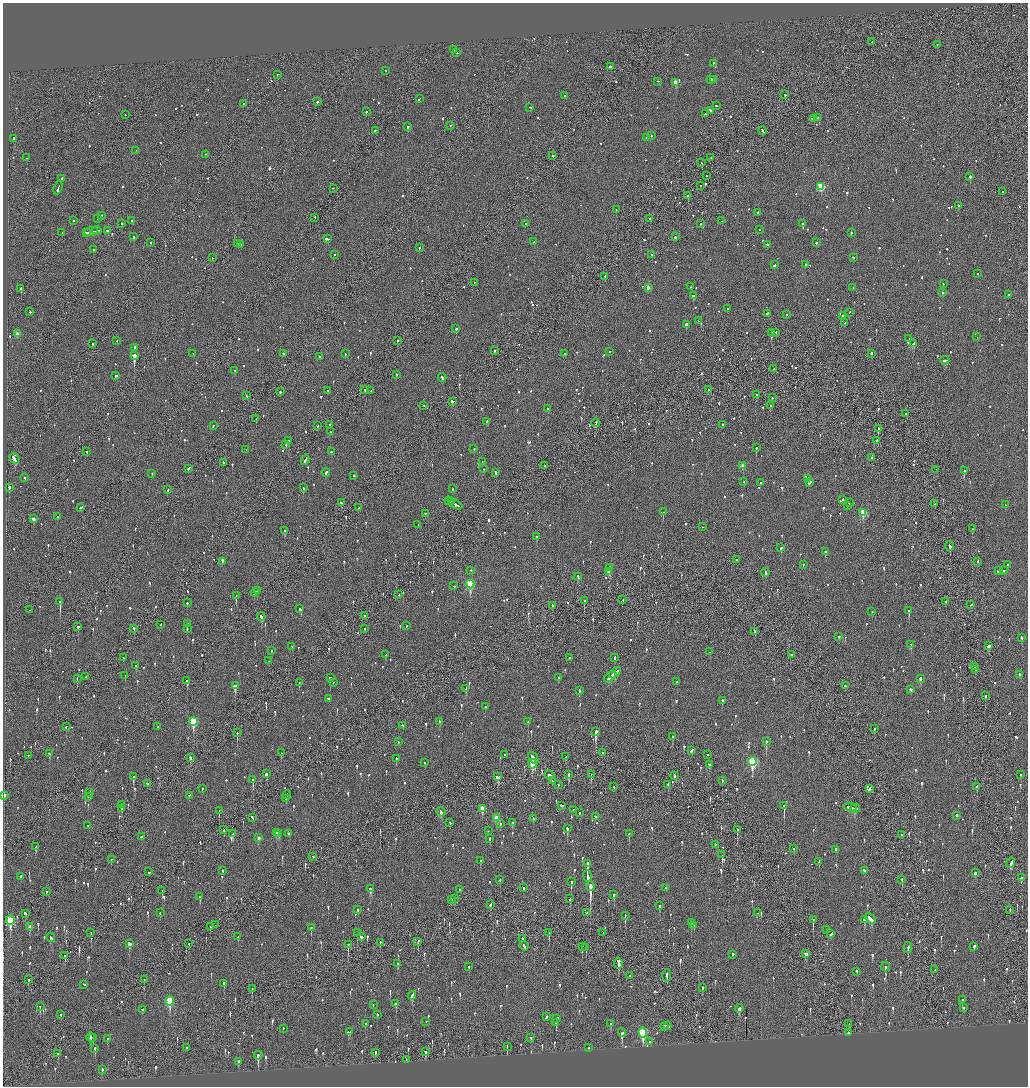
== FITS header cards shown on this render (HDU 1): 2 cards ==
NAXIS1  =                 2051
NAXIS2  =                 2168

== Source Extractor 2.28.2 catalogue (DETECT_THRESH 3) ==
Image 2051 x 2168 px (HDU 1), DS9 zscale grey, zoomed out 1/2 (1 PNG px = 2 x 2 image px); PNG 1030 x 1088 px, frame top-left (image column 2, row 2168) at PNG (3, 3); each listed source drawn as its Kron ellipse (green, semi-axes under 4 px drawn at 4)
Background -0.0875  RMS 0.077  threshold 0.232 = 3 sigma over >= 5 px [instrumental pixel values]
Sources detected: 1433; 60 cannot appear on this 1/2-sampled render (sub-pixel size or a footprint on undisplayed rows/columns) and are neither listed nor drawn; of the other 1373, the 500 brightest by FLUX_AUTO listed and drawn (873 fainter detections omitted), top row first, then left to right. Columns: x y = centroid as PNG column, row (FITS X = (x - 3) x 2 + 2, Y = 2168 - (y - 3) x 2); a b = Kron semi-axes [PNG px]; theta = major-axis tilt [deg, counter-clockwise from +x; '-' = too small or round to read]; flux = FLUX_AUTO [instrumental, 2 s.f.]
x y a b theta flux
871 42 3 1 - 170
937 45 2 1 - 150
453 50 2 2 - 330
457 53 2 2 - 140
713 64 2 2 - 66
610 67 3 2 - 130
386 71 2 2 - 94
277 75 2 1 - 84
710 80 2 2 - 220
714 80 3 2 - 120
658 82 2 1 - 55
676 83 3 2 - 6500
785 95 3 2 - 95
564 96 3 2 - 270
419 99 3 2 - 96
317 102 2 2 - 180
243 104 2 2 - 110
716 106 2 2 - 86
530 108 2 2 - 86
710 111 3 2 - 140
366 112 2 2 - 130
705 114 2 2 - 120
125 115 2 1 - 55
818 118 2 2 - 69
813 119 3 1 - 110
450 126 2 2 - 65
408 127 2 2 - 520
375 131 2 2 - 70
763 131 4 2 - 120
651 136 2 2 - 78
646 138 2 2 - 110
13 139 2 2 - 130
136 151 2 2 - 130
206 155 2 2 - 63
553 156 2 2 - 130
27 158 2 2 - 110
711 158 2 1 - 56
702 163 2 1 - 85
707 176 2 2 - 61
970 177 2 2 - 1200
62 179 3 2 - 110
701 186 2 1 - 63
821 187 3 3 - 890
58 188 7 2 71 220
333 189 2 2 - 200
1003 192 2 2 - 160
688 196 2 2 - 510
958 206 2 2 - 200
616 210 2 2 - 58
757 213 2 2 - 110
102 216 2 2 - 73
315 218 2 1 - 59
98 219 2 1 - 91
650 219 2 1 - 250
74 221 2 2 - 64
132 221 2 2 - 78
721 221 2 2 - 140
122 224 2 2 - 270
525 224 2 2 - 62
701 224 2 2 - 70
803 224 3 2 - 70
759 230 2 2 - 58
97 231 4 2 - 220
107 231 3 2 - 160
91 232 7 2 19 310
62 233 2 1 - 72
86 233 3 2 - 150
851 233 2 2 - 78
134 237 2 2 - 510
675 237 2 2 - 95
327 239 4 2 - 350
534 242 2 2 - 62
150 243 2 2 - 54
816 243 2 2 - 180
238 244 2 2 - 58
240 245 3 2 - 130
767 245 2 2 - 84
419 248 2 2 - 160
94 250 2 2 - 55
334 255 2 1 - 70
651 255 2 2 - 190
212 258 2 1 - 110
853 258 2 2 - 96
774 265 2 2 - 170
805 265 2 2 - 130
977 274 2 2 - 58
605 277 2 2 - 200
474 283 2 2 - 64
943 284 2 2 - 59
691 287 2 2 - 57
648 288 3 2 - 120
853 288 2 2 - 55
21 289 2 2 - 460
943 293 2 2 - 130
1008 295 2 2 - 73
693 296 2 2 - 310
727 309 2 2 - 110
30 312 2 2 - 56
849 313 2 2 - 70
767 314 3 2 - 80
787 315 2 1 - 190
843 316 2 2 - 85
699 321 2 1 - 63
845 323 2 2 - 56
686 325 2 2 - 250
456 329 2 2 - 450
772 333 2 2 - 100
776 333 2 2 - 79
17 334 3 2 - 150
977 337 2 2 - 100
909 339 2 2 - 190
117 341 2 2 - 57
398 341 2 2 - 66
92 344 2 2 - 90
913 344 3 2 - 340
135 348 4 2 - 240
494 351 2 2 - 65
609 352 2 2 - 56
193 354 2 1 - 120
283 354 2 2 - 160
345 354 2 2 - 58
565 354 2 2 - 68
871 354 2 2 - 150
134 356 2 2 - 6800
320 357 2 2 - 110
945 361 4 2 - 190
774 369 2 2 - 99
235 371 2 2 - 86
396 375 2 2 - 360
116 376 3 2 - 190
442 378 4 2 - 170
365 390 2 2 - 170
709 390 2 2 - 170
328 391 3 2 - 65
371 391 2 2 - 55
280 392 2 2 - 130
756 395 2 2 - 67
246 396 2 2 - 55
772 398 2 2 - 61
452 402 3 2 - 140
424 406 2 2 - 72
770 406 2 2 - 65
548 409 3 2 - 87
906 414 2 2 - 74
256 419 2 2 - 120
487 422 3 2 - 210
596 423 4 2 - 190
330 425 2 1 - 190
722 425 2 2 - 110
213 426 2 2 - 230
317 426 3 1 - 170
878 429 2 1 - 270
330 432 2 2 - 68
289 441 2 2 - 170
877 441 2 2 - 58
286 445 2 2 - 92
756 448 2 2 - 320
474 449 2 2 - 59
246 450 2 2 - 170
87 452 2 1 - 63
331 452 2 2 - 81
872 458 2 2 - 62
14 459 6 2 -50 350
305 460 5 2 - 290
482 462 2 2 - 76
223 463 3 2 - 69
544 466 2 2 - 160
743 466 3 2 - 200
188 469 3 2 - 360
483 469 2 2 - 55
936 470 2 1 - 110
964 471 2 2 - 130
326 473 4 2 - 240
496 473 2 2 - 190
152 474 2 2 - 56
354 476 3 2 - 83
25 478 2 2 - 63
808 479 2 2 - 290
744 482 2 2 - 75
760 483 2 2 - 73
810 483 3 2 - 110
9 488 3 2 - 670
303 488 3 2 - 420
452 489 2 2 - 83
168 490 2 2 - 57
843 500 2 2 - 100
449 501 4 2 - 210
451 502 3 2 - 180
341 503 3 2 - 110
849 503 2 2 - 87
935 504 2 2 - 57
456 505 7 2 -28 320
1005 505 2 2 - 86
847 506 2 2 - 65
81 508 4 2 - 340
359 508 2 1 - 60
663 512 2 1 - 190
863 513 3 3 - 550
425 514 2 2 - 74
57 517 2 2 - 120
33 519 3 2 - 120
418 525 2 2 - 140
702 527 2 2 - 110
972 529 3 2 - 100
285 531 3 2 - 200
536 537 2 2 - 61
949 546 5 2 - 170
781 548 2 2 - 190
825 552 3 2 - 120
737 560 2 2 - 65
222 562 3 2 - 200
978 562 2 1 - 59
803 565 2 2 - 78
1008 565 2 2 - 94
610 568 2 2 - 310
471 571 2 2 - 58
998 571 3 2 - 280
1003 571 3 2 - 290
609 572 3 3 - 210
765 573 4 2 - 160
578 577 4 2 - 160
470 584 4 3 - 1200
454 586 2 2 - 59
257 591 2 2 - 200
255 593 4 2 - 200
399 595 2 2 - 160
236 596 2 2 - 330
623 600 2 1 - 64
584 601 3 2 - 160
60 602 3 2 - 1700
946 602 2 2 - 70
187 603 2 2 - 99
971 605 3 2 - 75
552 606 3 2 - 62
299 609 2 2 - 86
29 610 2 1 - 65
909 611 3 2 - 260
872 612 2 2 - 56
365 616 2 2 - 75
261 617 4 2 - 510
187 624 2 2 - 89
161 625 2 1 - 110
406 626 2 1 - 93
78 627 2 2 - 140
134 629 2 2 - 82
187 629 2 2 - 100
365 629 3 2 - 59
754 632 4 2 - 130
839 637 2 2 - 190
1021 638 3 2 - 150
911 645 2 2 - 110
988 646 3 2 - 240
292 647 2 1 - 170
271 651 2 2 - 62
710 652 2 2 - 98
385 655 3 2 - 88
791 655 2 2 - 81
124 658 2 2 - 75
570 658 2 2 - 110
615 658 3 2 - 99
269 661 2 1 - 200
136 666 2 2 - 100
975 667 2 1 - 62
976 670 2 2 - 99
615 673 7 3 41 280
1020 675 3 2 - 96
125 676 2 2 - 88
85 677 2 1 - 130
610 677 7 2 39 270
330 678 4 2 - 450
559 678 2 2 - 75
77 679 2 2 - 88
920 679 3 2 - 160
187 681 3 2 - 240
677 682 2 2 - 450
299 683 2 2 - 93
333 683 2 2 - 91
235 686 3 3 - 620
845 686 2 2 - 70
466 689 4 2 - 140
911 690 2 2 - 310
580 691 3 2 - 90
985 696 3 2 - 89
329 699 3 2 - 170
722 701 3 2 - 110
485 707 2 2 - 130
193 722 4 3 - 870
440 722 3 2 - 93
528 722 2 2 - 80
403 726 2 2 - 66
66 727 3 2 - 80
158 727 2 2 - 150
874 729 3 2 - 56
596 732 4 2 - 760
237 733 3 2 - 230
673 737 3 2 - 250
398 742 2 2 - 61
766 742 3 2 - 410
691 751 3 2 - 110
281 753 2 2 - 140
602 753 2 2 - 74
49 754 3 2 - 73
505 755 2 2 - 89
708 755 2 2 - 94
28 756 2 2 - 140
566 757 3 2 - 62
190 758 2 2 - 74
533 758 6 2 -55 960
396 759 2 2 - 67
752 762 4 3 - 1700
425 763 2 2 - 65
532 764 5 3 - 390
709 765 3 2 - 110
266 774 3 2 - 95
550 775 5 2 - 200
569 775 4 2 - 570
591 775 3 1 - 95
1021 775 2 2 - 63
675 776 3 1 - 130
133 777 3 2 - 180
498 777 4 3 - 280
253 780 3 2 - 230
722 780 3 2 - 71
552 781 3 2 - 100
147 784 2 2 - 310
558 785 2 1 - 87
668 785 3 2 - 87
614 787 2 2 - 57
977 787 3 2 - 340
202 789 2 2 - 68
869 789 3 2 - 150
90 793 2 2 - 59
287 795 4 1 - 220
4 796 2 2 - 410
189 796 3 2 - 130
88 797 2 1 - 86
286 799 3 2 - 79
122 805 2 2 - 62
561 806 3 2 - 78
784 806 3 2 - 900
850 808 7 3 -10 260
122 809 3 2 - 58
482 809 4 3 - 300
855 809 5 3 - 160
573 810 2 2 - 65
219 811 2 1 - 220
441 812 5 2 - 330
579 813 2 2 - 67
956 816 2 2 - 540
596 817 3 2 - 89
252 818 4 2 - 170
496 818 4 3 - 370
533 819 3 2 - 55
450 823 3 2 - 61
512 823 3 2 - 110
500 824 2 2 - 160
88 826 2 1 - 84
567 829 3 2 - 150
224 830 2 2 - 73
737 830 3 2 - 380
488 831 2 2 - 71
276 833 2 2 - 73
233 834 3 2 - 96
279 834 3 2 - 90
289 834 2 2 - 580
629 834 3 2 - 74
902 835 2 1 - 55
141 837 2 2 - 130
259 838 3 2 - 87
490 839 2 2 - 77
715 845 2 1 - 260
36 847 3 2 - 120
794 849 3 2 - 67
835 850 2 2 - 120
722 855 2 1 - 200
312 857 3 2 - 77
111 860 2 2 - 55
480 861 2 2 - 54
819 862 3 2 - 110
1011 863 5 2 - 190
587 864 3 2 - 1300
223 871 2 2 - 60
864 871 3 2 - 100
149 872 2 2 - 72
975 873 4 2 - 110
587 876 6 2 -80 140
21 877 2 2 - 93
1021 878 3 2 - 72
500 880 2 2 - 180
902 880 3 2 - 63
571 882 2 2 - 240
590 887 5 2 - 5800
524 888 2 2 - 160
666 888 2 2 - 56
370 889 4 3 - 190
460 890 2 2 - 170
162 891 2 1 - 110
47 892 2 2 - 64
613 895 4 2 - 87
200 897 3 2 - 110
454 899 3 2 - 110
570 899 3 2 - 96
451 900 2 2 - 65
490 905 3 2 - 120
660 906 4 2 - 84
358 910 2 2 - 90
1010 910 2 2 - 92
160 913 2 2 - 62
587 913 3 2 - 56
758 913 3 2 - 95
25 914 3 2 - 96
625 916 2 1 - 82
870 919 6 2 -46 210
813 920 4 1 - 160
865 920 3 2 - 340
10 921 5 3 - 940
691 923 3 2 - 120
215 925 2 1 - 55
694 926 2 2 - 61
30 927 3 2 - 140
211 927 2 2 - 80
311 928 3 2 - 200
827 930 2 2 - 160
91 933 2 1 - 84
357 933 2 2 - 240
549 933 3 1 - 65
603 933 2 1 - 56
831 934 4 2 - 150
238 937 3 2 - 62
361 937 3 2 - 94
51 938 5 2 - 150
522 939 2 2 - 380
418 942 4 2 - 81
380 943 2 1 - 70
129 944 4 2 - 150
189 944 2 2 - 95
348 945 3 1 - 270
524 946 5 2 - 230
582 947 2 1 - 66
974 947 2 2 - 330
586 948 4 2 - 87
908 948 5 2 - 170
732 954 2 2 - 300
806 954 3 3 - 130
65 956 3 2 - 180
618 963 5 2 - 420
397 964 4 2 - 140
469 967 3 2 - 64
885 967 4 2 - 250
935 970 2 2 - 120
857 972 2 2 - 160
630 976 2 2 - 75
667 976 6 2 87 250
29 980 3 1 - 83
144 980 2 2 - 58
224 984 3 2 - 130
84 985 2 2 - 75
702 988 3 2 - 76
252 989 3 1 - 60
412 996 4 2 - 110
962 1000 3 2 - 160
170 1001 5 3 - 770
396 1004 2 2 - 850
373 1005 2 2 - 89
40 1007 3 2 - 92
964 1008 2 2 - 66
739 1009 4 3 - 140
142 1010 2 2 - 61
61 1015 3 2 - 88
377 1015 2 2 - 62
546 1017 3 2 - 110
557 1019 3 2 - 120
426 1022 2 2 - 70
556 1023 2 2 - 150
365 1024 2 2 - 65
611 1024 2 2 - 240
849 1024 2 2 - 94
667 1026 2 2 - 75
664 1027 3 2 - 190
283 1029 2 2 - 81
349 1032 3 3 - 120
622 1033 4 2 - 470
643 1033 5 3 - 1100
848 1033 2 2 - 120
91 1038 5 2 - 130
93 1038 2 2 - 82
531 1038 2 2 - 230
107 1039 3 2 - 54
649 1042 2 2 - 55
507 1047 3 1 - 79
186 1048 2 2 - 87
588 1048 2 2 - 75
95 1049 3 2 - 230
425 1052 4 2 - 170
375 1053 3 2 - 77
58 1054 3 2 - 100
258 1056 4 2 - 490
406 1060 2 1 - 69
238 1062 3 2 - 77
102 1070 2 2 - 58
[873 fainter detections neither listed nor drawn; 60 sub-pixel or undisplayed-footprint detections neither listed nor drawn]